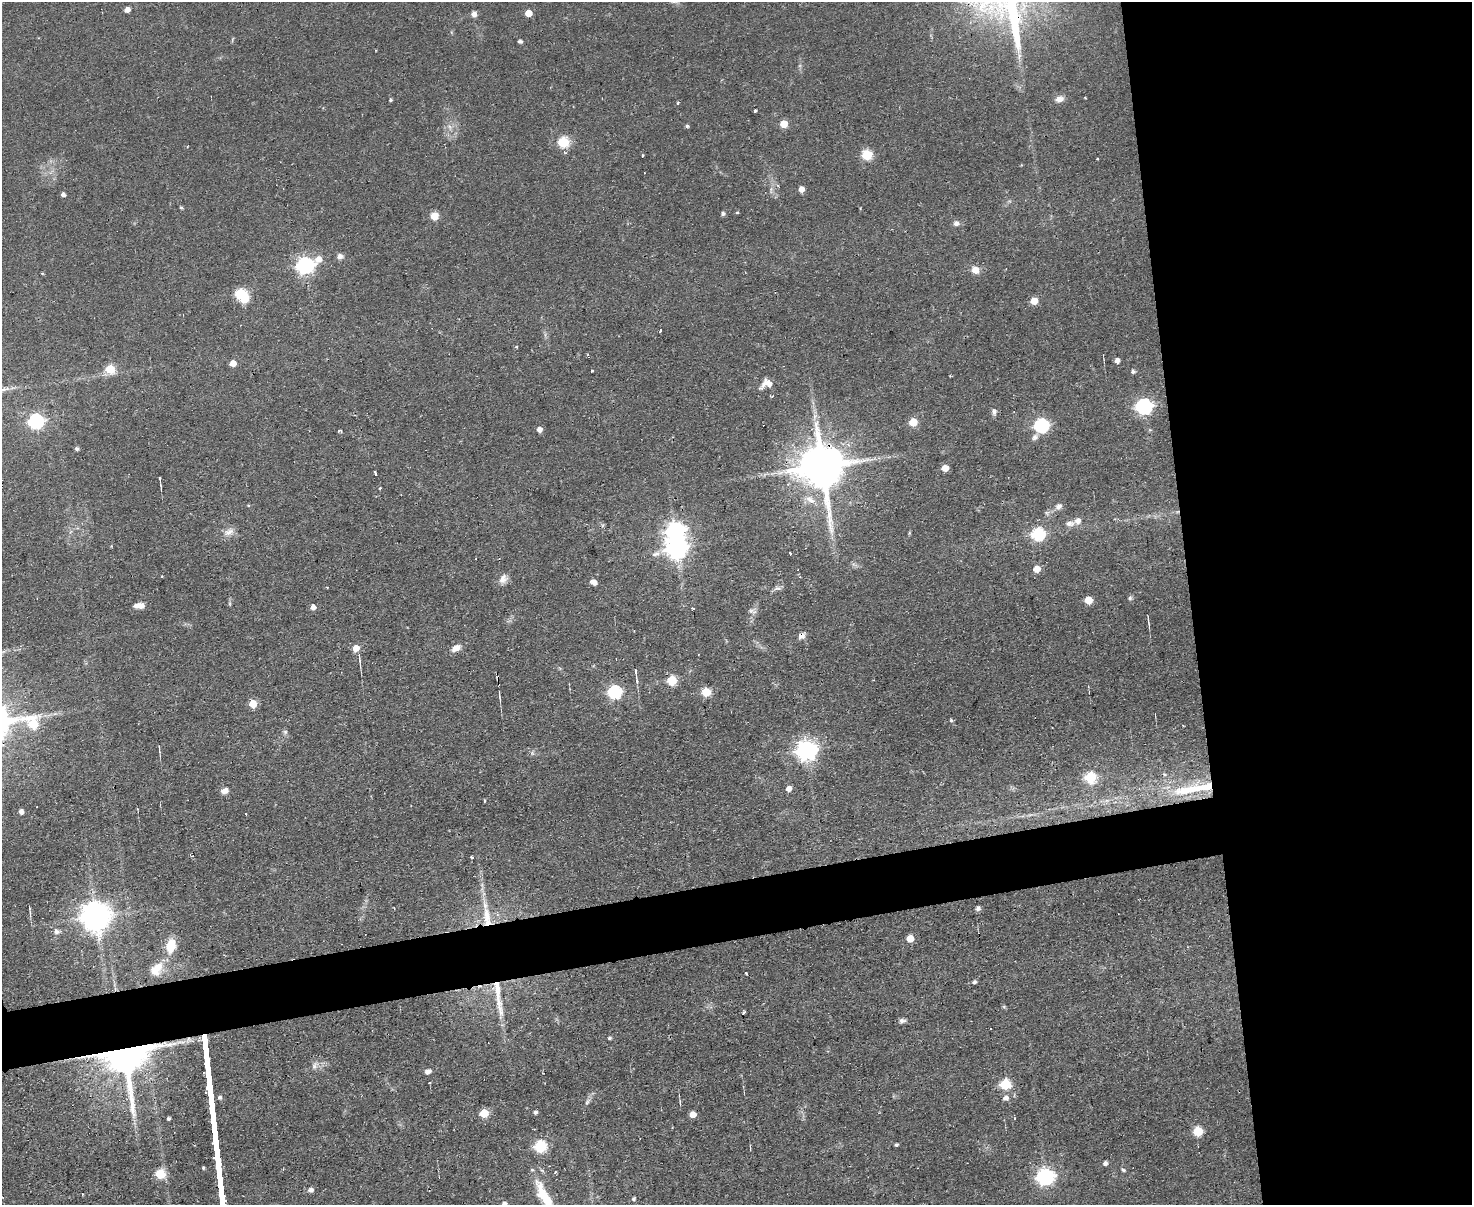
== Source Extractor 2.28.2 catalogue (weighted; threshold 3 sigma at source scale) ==
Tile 6 of 3 x 4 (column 3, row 2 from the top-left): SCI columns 3184-4653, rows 2406-3608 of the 4782 x 4810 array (HDU 1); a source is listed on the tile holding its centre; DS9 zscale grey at full resolution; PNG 1474 x 1207 px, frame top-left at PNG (2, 2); no overlay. Shown black and unused: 23% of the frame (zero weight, under 2 of 3 exposures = <1% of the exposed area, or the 3 px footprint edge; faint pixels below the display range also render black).
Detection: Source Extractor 2.28.2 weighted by HDU 2 'WHT'; one run over the whole footprint, this tile lists its part. Background 0.0587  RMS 0.0058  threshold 0.0261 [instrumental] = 3 sigma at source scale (4.5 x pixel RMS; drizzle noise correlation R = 1.50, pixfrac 1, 0.05/0.05 arcsec/px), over >= 5 px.
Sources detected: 144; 2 inside a brighter object's white glare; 4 cosmic-ray / hot-pixel residue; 1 long thin detection or spike segment (spike, bleed or trail) — not listed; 2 inside a brighter listed object's ellipse — not listed separately; the other 135 listed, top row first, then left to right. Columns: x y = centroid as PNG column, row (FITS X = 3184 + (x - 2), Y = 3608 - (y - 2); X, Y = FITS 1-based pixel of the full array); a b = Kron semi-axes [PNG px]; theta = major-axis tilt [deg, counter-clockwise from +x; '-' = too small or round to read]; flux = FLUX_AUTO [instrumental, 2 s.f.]
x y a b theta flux
127 10 5 4 - 3.6
528 13 5 5 - 8.5
474 14 6 5 - 2.9
520 41 5 4 - 1.1
1060 99 11 7 16 3.5
390 100 4 3 - 0.78
755 111 3 2 - 0.82
784 124 5 5 - 12
687 126 4 4 - 1.1
564 142 5 5 - 56
643 155 3 2 - 0.5
867 155 6 5 - 37
1097 159 3 2 - 0.58
801 189 5 5 - 4.5
63 194 4 4 - 2.2
181 208 5 4 - 0.69
723 213 4 4 - 1.5
737 213 4 3 - 0.57
434 216 8 8 - 5.5
956 223 7 7 - 2.2
340 256 7 7 - 2.4
319 259 8 7 - 4.7
305 265 7 7 - 170
975 270 6 5 - 8.2
42 273 3 3 - 0.55
240 294 6 5 - 48
1034 301 5 5 - 10
661 330 3 3 - 4
516 347 4 3 - 0.71
1117 360 5 4 - 2.9
233 363 5 5 - 6.1
110 369 6 5 - 24
591 371 3 3 - 1.8
1133 371 5 4 - 1.3
767 383 13 8 20 6.8
1144 406 7 7 - 150
994 412 9 6 -88 1.8
814 417 7 4 71 1.6
36 421 7 6 - 140
913 422 5 5 - 16
1041 426 7 6 - 110
539 429 5 5 - 3.2
339 431 5 2 - 1
1035 437 9 7 47 2
77 449 4 4 - 1.4
822 466 14 12 -83 2800
945 468 5 5 - 8.1
375 473 4 3 - 2.6
160 479 5 2 - 0.97
380 488 3 2 - 0.54
810 500 16 9 -35 6
1058 506 9 7 31 2.6
1047 513 7 4 -71 1
1078 521 7 6 - 3.5
1070 523 11 7 -7 2.9
228 532 15 9 30 4.1
1038 534 6 6 - 70
676 548 8 7 - 370
657 553 9 7 53 2.6
790 553 4 2 - 0.72
1037 569 5 5 - 7.6
503 579 13 9 79 3.7
594 582 7 5 -34 3.9
778 588 9 6 -1 1.7
1130 598 5 5 - 1
1088 600 5 5 - 12
139 605 12 6 1 4.5
313 607 5 5 - 3
693 608 4 2 - 0.7
752 611 13 5 -13 1.7
1148 619 10 2 90 0.92
802 636 8 8 - 2.7
356 648 5 5 - 7.5
456 648 11 7 33 4.7
360 663 12 3 -80 1.3
636 672 11 4 -81 2.3
672 681 6 5 - 29
614 692 6 6 - 100
706 692 5 5 - 25
499 695 11 3 -85 1.3
253 704 5 5 - 15
951 720 5 4 - 0.76
33 723 7 6 - 30
285 732 6 5 - 1.1
159 748 7 3 -82 0.93
806 750 7 7 - 340
532 753 7 4 -72 0.96
1164 774 6 4 -14 0.88
1091 777 6 6 - 49
1196 788 60 9 9 36
789 789 5 5 - 4.1
224 791 9 6 20 3.3
484 801 3 3 - 1.1
21 812 4 4 - 3.1
472 857 3 3 - 1
394 908 2 2 - 0.59
978 908 5 4 - 2.2
96 917 9 9 - 920
487 918 32 10 -84 15
56 931 8 7 - 2.2
910 938 5 5 - 9.8
171 946 17 11 79 9.9
156 969 18 11 51 7.8
746 973 3 2 - 0.58
974 982 5 4 - 1.3
499 1004 40 8 -77 12
1004 1007 6 4 -19 0.71
744 1012 3 3 - 1.2
902 1021 9 6 6 1.8
609 1038 4 3 - 1
168 1044 15 6 6 4.3
124 1052 12 11 - 2900
314 1065 12 6 67 2.4
428 1071 8 6 15 2.2
1005 1084 6 6 - 41
220 1097 5 4 - 1.3
1006 1098 6 5 - 2.9
587 1102 7 4 46 1.2
680 1103 7 4 -82 0.95
535 1112 4 4 - 1.4
484 1113 5 5 - 17
693 1114 5 5 - 7.5
168 1119 4 3 - 1.3
1198 1131 6 5 - 32
896 1145 4 3 - 1.1
540 1146 6 6 - 58
1105 1163 5 4 - 2
203 1168 3 3 - 0.83
1123 1170 6 4 -28 0.93
160 1174 6 6 - 26
1045 1177 7 7 - 210
311 1190 5 5 - 2.3
544 1197 46 12 -65 20
633 1199 4 4 - 1
504 1204 4 4 - 2.6
Overlapping masked pixels (flux is a lower limit): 6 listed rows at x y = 822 466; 802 636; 1196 788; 487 918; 168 1044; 124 1052
Isophote crosses this tile's border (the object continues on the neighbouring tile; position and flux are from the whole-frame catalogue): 2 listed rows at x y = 544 1197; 504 1204